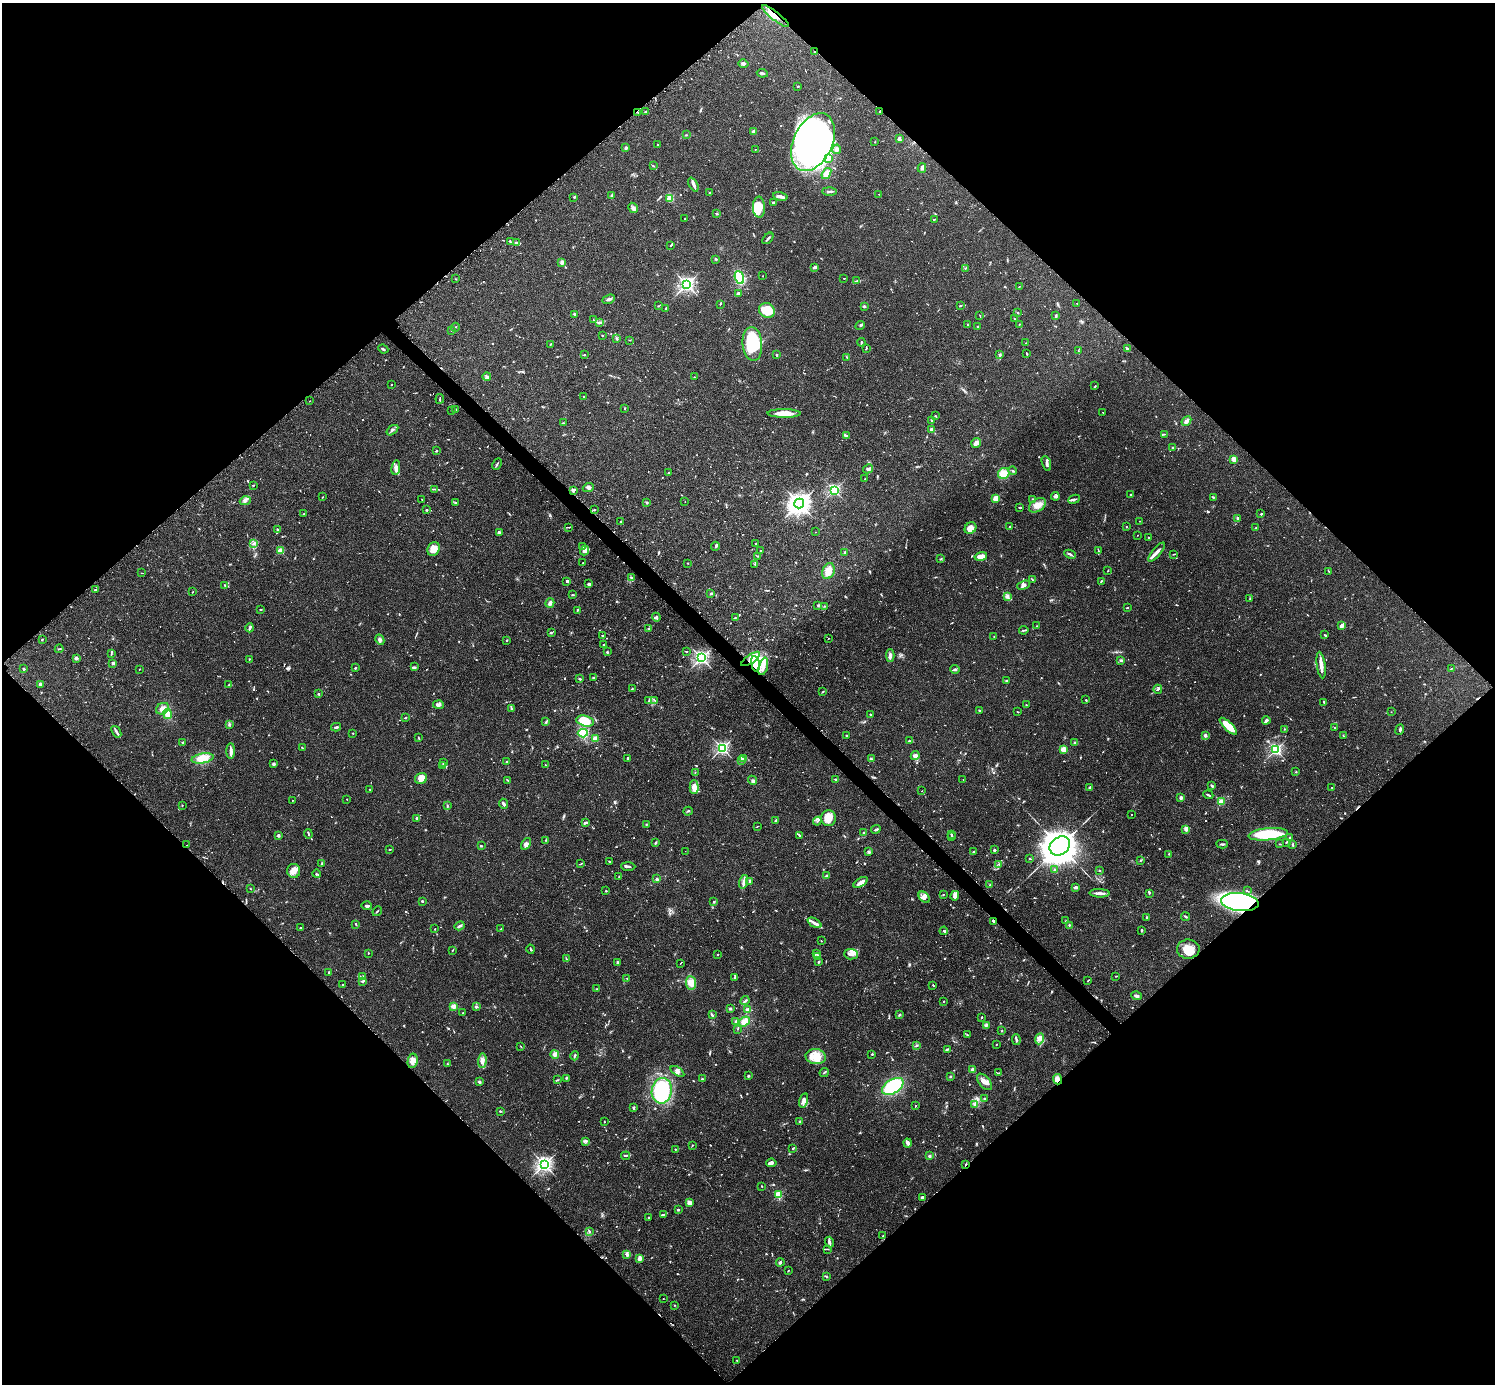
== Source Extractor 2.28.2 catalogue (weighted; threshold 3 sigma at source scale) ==
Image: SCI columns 41-6009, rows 191-5718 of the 6041 x 6040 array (HDU 1 of 3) = the unmasked area's bounding box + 8 px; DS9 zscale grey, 4 x 4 block average (1 PNG px = mean of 4 x 4 image px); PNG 1497 x 1386 px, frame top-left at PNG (2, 3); each listed source drawn as its Kron ellipse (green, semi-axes under 4 px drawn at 4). Shown black and unused: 51% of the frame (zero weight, under 2 of 3 exposures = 2% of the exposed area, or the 3 px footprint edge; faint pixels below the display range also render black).
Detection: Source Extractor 2.28.2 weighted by HDU 2 'WHT'. Background 0.106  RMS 0.006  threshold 0.0269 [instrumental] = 3 sigma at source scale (4.5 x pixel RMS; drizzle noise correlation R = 1.50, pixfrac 1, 0.05/0.05 arcsec/px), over >= 5 px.
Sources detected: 1089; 9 too faint to see at this stretch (4 x 4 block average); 12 inside a brighter object's white glare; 26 cosmic-ray / hot-pixel residue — neither listed nor drawn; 39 coinciding with a brighter row at this scale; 45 inside a brighter listed object's ellipse — not listed separately; of the other 958, all 500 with FLUX_AUTO >= 1.77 (the completeness limit of this list) listed and drawn (458 fainter detections not listed), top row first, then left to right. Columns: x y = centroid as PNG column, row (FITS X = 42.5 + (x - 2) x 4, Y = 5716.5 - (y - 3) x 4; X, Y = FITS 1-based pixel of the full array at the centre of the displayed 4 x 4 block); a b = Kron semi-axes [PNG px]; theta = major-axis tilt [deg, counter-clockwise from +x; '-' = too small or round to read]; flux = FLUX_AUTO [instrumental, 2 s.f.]
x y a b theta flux
775 16 17 4 -38 32
815 52 2 2 - 3.1
743 63 5 3 - 7.2
762 73 5 2 - 6.7
798 86 2 2 - 2.8
646 111 2 2 - 2.8
638 112 2 2 - 2.4
880 112 3 2 - 2.8
754 131 4 3 - 7.5
686 135 3 2 - 1.8
899 139 2 2 - 43
813 142 31 19 65 1000
875 142 2 2 - 1.9
657 144 2 2 - 1.9
626 148 2 2 - 10
755 149 2 2 - 2.2
837 149 4 3 - 5.9
829 159 3 2 - 5.3
653 166 3 2 - 2.9
922 168 5 3 - 12
826 173 6 4 54 28
693 184 7 2 -64 19
829 191 7 2 -1 7.6
710 193 2 2 - 5.5
879 194 2 2 - 2.1
612 196 3 2 - 12
780 196 7 2 -11 20
574 197 3 2 - 3.1
670 198 2 2 - 210
773 202 3 2 - 5.6
759 207 10 6 -87 85
633 208 5 2 - 7.2
717 213 2 2 - 4.5
685 219 2 2 - 1.8
935 219 2 2 - 2.9
768 238 7 2 47 6.2
510 242 3 2 - 3.1
516 243 4 2 - 10
671 245 3 2 - 4.1
716 259 2 2 - 4.2
562 262 4 2 - 9.5
815 267 4 2 - 10
965 268 3 2 - 3.3
763 276 2 2 - 1.8
739 278 6 4 -69 110
844 278 2 2 - 2.2
456 279 2 2 - 2.4
857 281 2 2 - 2.3
687 284 3 3 - 900
1019 287 2 2 - 1.9
738 294 3 2 - 3.9
609 299 6 2 23 11
1077 303 2 2 - 1.9
720 304 2 2 - 3.1
658 306 2 2 - 2.3
864 306 3 3 - 5
960 306 3 2 - 2
665 308 3 2 - 1.9
767 310 8 7 - 96
1017 312 2 2 - 3.4
575 314 2 2 - 5.8
980 316 3 2 - 1.8
1056 316 4 2 - 5.8
1014 319 2 2 - 1.9
593 320 2 2 - 5.2
600 322 3 2 - 4.6
1019 324 2 2 - 2.1
967 325 4 2 - 2.5
860 326 5 2 - 3.7
455 327 4 2 - 2.9
978 327 2 2 - 2.8
452 330 2 2 - 11
602 335 2 2 - 2.8
617 338 3 3 - 5
629 340 2 2 - 2
861 342 4 2 - 3.4
1026 343 2 2 - 3.3
550 344 2 2 - 2.8
752 344 17 10 -85 250
383 349 5 2 - 4
866 349 4 2 - 2.2
1127 349 4 2 - 7.9
1078 351 3 2 - 1.8
1027 354 3 2 - 2.5
584 355 3 2 - 2.9
777 355 2 2 - 18
999 355 3 2 - 2.7
847 357 2 2 - 1.8
487 377 4 3 - 6.5
694 377 2 2 - 1.9
391 385 2 2 - 2.3
1095 386 3 2 - 1.9
584 396 2 2 - 2.1
440 399 5 2 - 3.2
310 401 2 2 - 2.7
625 409 2 2 - 2.7
456 410 2 2 - 5.7
452 411 2 2 - 2
1103 412 2 2 - 2
784 413 16 4 0 47
936 416 3 2 - 2.1
932 421 4 2 - 4.3
1186 421 5 3 - 13
563 423 2 2 - 3.4
932 429 2 2 - 36
392 430 6 2 36 6.2
1164 434 3 2 - 2.4
846 436 4 2 - 4.6
976 443 5 5 - 15
1172 447 2 2 - 4.1
436 451 2 2 - 4
1234 459 4 3 - 30
1046 463 8 3 -72 11
497 464 6 2 62 4.9
396 468 7 3 81 14
868 469 5 3 - 8.2
1013 471 4 2 - 4.5
669 473 2 2 - 2.3
1004 473 6 5 - 47
865 479 3 2 - 2.6
253 485 2 2 - 2.8
588 488 5 4 - 9.5
435 489 4 2 - 3.7
834 490 2 2 - 550
573 491 3 3 - 6.7
1131 495 2 2 - 6
1055 496 4 3 - 6.9
323 497 2 2 - 2.5
1213 497 3 2 - 4.7
422 499 3 2 - 1.9
996 499 2 2 - 160
1032 499 2 2 - 1.9
1074 499 6 2 23 7
245 501 5 3 - 9.7
685 501 2 2 - 2.9
455 503 3 2 - 2.8
647 503 2 2 - 4.4
799 503 5 4 - 1900
1037 505 9 6 35 33
1020 507 2 2 - 4.9
426 510 2 2 - 4.5
594 510 2 2 - 2.6
304 514 2 2 - 8.1
1260 514 3 2 - 2
1238 518 3 2 - 9.4
1139 521 2 2 - 1.9
620 522 2 2 - 1.9
569 527 3 2 - 2.3
1009 527 2 2 - 2.2
1126 527 2 2 - 2.1
970 528 6 5 - 38
1256 528 3 2 - 1.8
277 530 3 2 - 3.3
816 532 2 2 - 2.9
499 533 4 3 - 9.3
1137 535 2 2 - 1.9
1148 537 2 2 - 2.2
254 543 2 2 - 2.1
756 544 2 2 - 2.8
715 546 4 2 - 6
582 547 2 2 - 5.2
434 549 7 6 - 43
760 550 2 2 - 2.5
1098 550 3 2 - 3.3
280 551 2 2 - 140
585 551 5 3 - 12
845 552 3 2 - 3.3
1157 552 12 3 49 16
1070 554 6 2 -26 7.8
1174 554 4 2 - 2.3
758 556 4 2 - 2.9
981 556 6 3 15 32
941 559 3 2 - 2.1
583 563 3 2 - 2.6
688 563 2 2 - 2
755 564 3 2 - 2.3
828 571 8 6 69 44
1108 571 3 2 - 2.3
1328 571 2 2 - 1.8
141 573 3 2 - 2
631 577 3 2 - 3.8
1032 580 3 2 - 3.9
567 581 2 2 - 24
1101 581 3 2 - 2.8
589 584 4 2 - 8.4
224 585 3 2 - 3.2
1024 585 6 4 20 11
96 590 4 2 - 4.6
192 592 2 2 - 2.4
711 593 2 2 - 6.7
572 595 2 2 - 2.9
1007 597 3 2 - 3.9
1250 599 3 2 - 1.8
550 603 5 3 - 11
818 605 3 2 - 3.9
825 606 3 2 - 2.3
1127 608 2 2 - 3.4
260 609 3 2 - 2.6
577 610 4 2 - 3.5
656 617 4 3 - 8.8
735 618 2 2 - 2.5
1037 626 2 2 - 2.5
1342 626 3 2 - 25
250 628 4 2 - 11
649 629 3 2 - 3.7
1024 630 5 2 - 4
551 632 3 2 - 3.3
602 635 2 2 - 3.7
1324 635 4 2 - 3.1
994 636 2 2 - 2.6
828 638 2 2 - 2.3
42 640 3 2 - 2.9
380 640 5 4 - 9.5
507 640 2 2 - 2.4
604 645 2 2 - 5.2
59 649 4 2 - 3.1
686 651 2 2 - 2.2
607 652 3 2 - 4
111 654 3 2 - 3.1
890 656 6 3 -87 9.9
76 658 3 3 - 9
701 658 3 2 - 800
249 659 2 2 - 3
751 659 11 4 35 26
1121 660 3 3 - 5
113 663 2 2 - 13
755 664 8 4 -80 110
1321 665 13 2 -82 40
763 666 9 4 73 25
414 667 3 2 - 4.1
355 668 2 2 - 11
1451 668 4 2 - 2
24 669 2 2 - 7
139 669 2 2 - 3.1
955 669 4 3 - 7.1
594 677 3 2 - 3.5
579 679 3 2 - 6.1
1007 681 3 2 - 5.1
40 685 3 2 - 11
229 685 3 2 - 3.2
632 689 3 2 - 2.4
1158 689 4 2 - 6.2
823 692 3 2 - 3.1
318 694 3 2 - 3.8
655 700 3 2 - 1.9
1086 700 2 2 - 3.5
649 701 2 2 - 2.1
1324 702 3 2 - 4.3
438 705 5 2 - 12
1026 705 2 2 - 2.7
511 708 3 2 - 4.3
162 709 7 5 30 29
979 710 2 2 - 2.8
1018 712 3 2 - 2
1391 712 2 2 - 1.8
168 714 5 3 - 30
870 714 2 2 - 3.7
405 718 2 2 - 4.7
1266 720 4 2 - 10
585 721 9 5 -13 100
546 722 2 2 - 2.7
229 724 4 2 - 5.3
1228 726 11 4 -44 69
336 727 5 2 - 6.7
1335 728 3 2 - 2.2
1284 729 3 2 - 2.5
1400 730 5 3 - 6.9
116 732 6 2 -53 7.7
353 733 2 2 - 6.5
583 733 5 4 - 150
846 735 2 2 - 2.5
1205 735 3 3 - 8.7
1343 736 2 2 - 1.8
419 738 3 2 - 2.1
595 739 2 2 - 130
909 741 2 2 - 2.3
1075 742 4 2 - 4.3
183 743 3 2 - 4.5
302 748 3 2 - 3.1
722 748 2 2 - 730
1063 749 2 2 - 130
1276 750 2 2 - 580
231 751 8 3 90 17
915 756 4 3 - 9.4
203 758 11 5 9 53
628 758 2 2 - 16
744 758 3 3 - 6.6
871 759 2 2 - 2.4
741 760 2 2 - 20
506 762 2 2 - 2.3
444 763 4 2 - 3.4
274 764 4 3 - 5.4
443 765 3 2 - 4.1
545 765 2 2 - 2
695 772 2 2 - 2.1
1296 772 2 2 - 3
421 778 6 5 - 36
507 780 3 2 - 3.4
753 780 5 3 - 6.9
836 780 4 2 - 5.1
963 780 2 2 - 2.6
1212 786 3 2 - 7.7
694 787 7 4 -89 27
1090 787 4 2 - 3.5
1332 788 2 2 - 2.6
370 789 2 2 - 2.9
922 791 2 2 - 4.2
1208 795 5 2 - 5.9
1181 797 2 2 - 50
347 799 2 2 - 2
292 800 2 2 - 1.8
1221 801 2 2 - 87
503 804 5 2 - 8.4
182 805 2 2 - 2.2
447 806 3 2 - 3.3
688 811 5 2 - 3.9
1131 814 2 2 - 3
416 818 2 2 - 4.4
828 818 8 7 - 43
776 820 4 2 - 4.7
817 821 4 2 - 4.2
585 822 2 2 - 3.2
646 824 2 2 - 2.9
757 827 3 2 - 1.9
876 829 5 2 - 6.4
1185 829 4 3 - 8.7
864 832 2 2 - 2.5
308 834 4 2 - 3.6
951 834 2 2 - 3.5
1268 834 20 6 5 210
279 835 2 2 - 29
800 835 3 2 - 4.9
952 837 2 2 - 4.1
1290 837 2 2 - 4.3
546 840 4 2 - 2.2
1286 842 2 2 - 4.2
656 843 3 2 - 5.7
526 844 6 3 59 12
1222 844 5 2 - 6
1280 844 2 2 - 2.2
186 845 2 2 - 2.5
1293 845 4 2 - 3.4
481 846 3 2 - 4
1060 846 11 8 35 8200
390 849 2 2 - 2.5
994 850 2 2 - 8.3
685 851 2 2 - 1.8
869 852 3 2 - 4.1
973 852 3 2 - 3
1169 854 2 2 - 1.8
1030 859 4 2 - 3.1
1140 861 2 2 - 2
609 862 3 2 - 3.6
322 864 3 2 - 4.6
581 864 4 2 - 3.2
999 864 2 2 - 2
628 866 7 2 -1 7.2
1055 869 3 2 - 3
294 871 7 6 - 26
1100 871 3 2 - 2
316 874 4 2 - 4.3
827 875 3 2 - 4.1
619 876 2 2 - 2.3
656 879 3 2 - 5
750 881 4 2 - 5.5
744 882 7 4 74 14
861 882 8 2 32 24
990 885 2 2 - 2.1
1076 887 3 2 - 17
250 889 2 2 - 2.2
606 891 2 2 - 8.4
1247 891 4 2 - 4
1099 893 10 2 -1 18
1149 893 2 2 - 5.4
943 894 2 2 - 1.8
955 896 5 4 - 16
924 897 6 4 -45 15
422 901 2 2 - 17
714 902 3 2 - 3.4
1240 902 19 9 -6 830
367 906 5 2 - 7.9
377 911 5 2 - 3.6
1146 917 3 2 - 3
1186 917 4 2 - 4.7
993 921 3 2 - 4.5
1066 921 2 2 - 2
815 923 8 3 -28 13
356 924 3 2 - 3.5
1069 925 2 2 - 3.7
460 926 5 2 - 8.2
301 928 2 2 - 2.6
435 929 2 2 - 2.5
501 929 2 2 - 2
1142 930 3 2 - 5.1
944 931 4 2 - 6.2
821 941 2 2 - 1.8
531 949 4 2 - 5
1188 949 11 9 3 47
452 950 3 2 - 2.5
368 953 2 2 - 2.6
718 954 2 2 - 3.8
816 954 3 2 - 3.9
851 954 7 5 -2 16
817 957 3 2 - 2.5
566 959 3 2 - 2.7
618 962 3 2 - 4.9
819 962 3 2 - 3.5
680 963 2 2 - 3.6
329 972 2 2 - 10
363 976 3 2 - 3.4
1116 976 3 2 - 2
735 977 2 2 - 3.3
627 978 2 2 - 3.7
363 981 4 2 - 5.3
1088 981 3 2 - 2
691 983 7 5 -84 33
342 985 2 2 - 1.9
933 985 2 2 - 2.9
597 989 2 2 - 2.8
1136 996 5 3 - 7.8
745 1001 5 2 - 5.2
944 1001 2 2 - 2
453 1006 2 2 - 100
476 1007 4 3 - 5.5
730 1009 4 2 - 5.5
747 1009 3 3 - 6.7
463 1013 2 2 - 2
712 1015 3 2 - 8.2
899 1015 3 2 - 3.2
982 1017 2 2 - 3.6
745 1021 6 4 34 29
736 1022 3 2 - 5.1
986 1025 3 3 - 5.7
737 1029 2 2 - 1.8
1001 1031 2 2 - 1.8
967 1035 2 2 - 2.5
1016 1039 6 2 -83 6.1
1040 1039 6 3 69 14
996 1044 2 2 - 1.9
917 1045 2 2 - 2.6
521 1046 3 2 - 2
947 1049 3 2 - 5.9
555 1054 4 4 - 11
872 1054 2 2 - 11
574 1056 5 2 - 3.7
816 1057 10 7 -5 45
413 1061 7 5 79 27
482 1061 7 3 85 14
447 1064 3 2 - 2.5
972 1070 2 2 - 50
677 1071 8 4 -34 13
824 1072 5 2 - 4.8
998 1073 3 2 - 2.1
748 1076 2 2 - 23
951 1076 2 2 - 17
566 1078 3 2 - 3.6
702 1079 2 2 - 2.6
1057 1079 5 4 - 16
557 1080 3 2 - 2.8
479 1082 2 2 - 35
984 1082 10 5 -50 24
893 1086 12 7 31 200
662 1091 13 10 80 280
985 1098 3 2 - 3.1
804 1100 7 4 74 17
974 1104 2 2 - 2
915 1106 2 2 - 2.6
633 1108 2 2 - 7.4
500 1111 2 2 - 4
800 1121 3 2 - 4.8
604 1122 2 2 - 2.6
586 1141 3 2 - 4
907 1143 4 2 - 16
692 1145 2 2 - 2.3
793 1148 3 2 - 3.7
675 1149 2 2 - 2.8
626 1156 4 2 - 4
930 1156 2 2 - 31
771 1163 5 4 - 10
544 1164 3 3 - 1000
966 1164 3 2 - 3.7
762 1186 2 2 - 1.8
778 1195 2 2 - 220
922 1197 4 3 - 6.1
689 1203 2 2 - 36
678 1210 3 2 - 4.3
663 1215 4 2 - 2.9
648 1217 2 2 - 3.3
589 1231 3 2 - 5
883 1236 2 2 - 2.1
829 1242 5 2 - 6.6
828 1249 2 2 - 1.9
627 1254 3 2 - 5
639 1258 4 3 - 12
780 1262 4 2 - 5.1
788 1270 2 2 - 1.9
827 1277 2 2 - 1.8
663 1299 2 2 - 1.8
674 1305 2 2 - 2.1
737 1360 2 2 - 3.3
Overlapping masked pixels (flux is a lower limit): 9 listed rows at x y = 775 16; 815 52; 638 112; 880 112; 755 664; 1240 902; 993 921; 1057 1079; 966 1164
Diffuse or blended objects may show on this block-average render without a row.